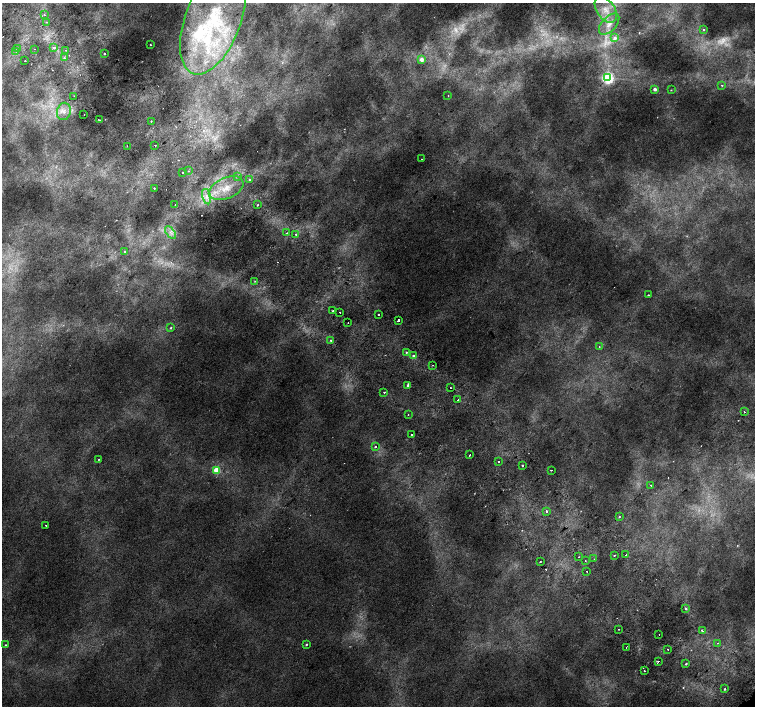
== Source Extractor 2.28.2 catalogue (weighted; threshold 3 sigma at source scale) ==
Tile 11 of 4 x 4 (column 3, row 3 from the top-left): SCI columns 3056-4560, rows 1606-3013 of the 6117 x 6089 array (HDU 1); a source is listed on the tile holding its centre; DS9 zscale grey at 2 x 2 block average (1 PNG px = mean of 2 x 2 image px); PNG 757 x 708 px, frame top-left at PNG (2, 3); each listed source drawn as its Kron ellipse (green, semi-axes under 4 px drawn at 4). Shown black and unused: <1% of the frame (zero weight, under 2 of 3 exposures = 3% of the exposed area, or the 3 px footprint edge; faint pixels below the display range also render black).
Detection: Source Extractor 2.28.2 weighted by HDU 2 'WHT'; one run over the whole footprint, this tile lists its part. Background 0.00604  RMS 0.0037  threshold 0.0168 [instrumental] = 3 sigma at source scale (4.5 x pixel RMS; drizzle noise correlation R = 1.50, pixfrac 1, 0.0396/0.0396 arcsec/px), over >= 5 px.
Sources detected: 105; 4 too faint to see at this stretch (2 x 2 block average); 4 cosmic-ray / hot-pixel residue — neither listed nor drawn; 3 inside a brighter listed object's ellipse — not listed separately; the other 94 listed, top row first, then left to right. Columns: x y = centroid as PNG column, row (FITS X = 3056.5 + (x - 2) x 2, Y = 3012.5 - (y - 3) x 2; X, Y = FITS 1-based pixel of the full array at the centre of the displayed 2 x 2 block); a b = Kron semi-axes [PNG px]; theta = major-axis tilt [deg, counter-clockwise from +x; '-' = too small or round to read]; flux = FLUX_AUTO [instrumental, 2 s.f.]
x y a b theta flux
606 10 14 9 -56 11
44 15 2 2 - 1.1
213 20 57 28 70 110
47 22 2 2 - 0.71
609 24 13 7 47 7.4
703 30 2 2 - 0.98
615 38 4 4 - 4.1
150 45 2 2 - 0.61
17 48 3 2 - 1.8
54 48 2 2 - 12
34 49 2 2 - 0.49
65 50 2 2 - 0.53
16 51 2 2 - 2.3
105 54 2 2 - 1.7
64 58 3 3 - 1.2
421 59 3 3 - 6.9
25 61 2 2 - 1.8
608 78 4 4 - 180
722 85 2 2 - 1.5
655 89 2 2 - 4.3
671 90 3 2 - 0.5
448 95 2 2 - 0.4
74 96 2 2 - 0.41
64 111 9 7 77 6.7
84 115 2 2 - 0.59
99 120 2 2 - 0.69
151 121 2 2 - 0.79
155 145 2 2 - 2.3
127 146 2 2 - 1.8
422 159 2 2 - 0.34
188 171 2 2 - 1.4
183 172 2 2 - 1.7
237 176 3 3 - 0.88
250 180 2 2 - 5.3
154 188 2 2 - 1.4
226 188 18 10 23 20
206 197 8 4 -75 4.6
258 204 2 2 - 1.3
175 205 2 2 - 0.36
170 232 7 4 -53 3.6
286 233 2 2 - 2.2
296 234 2 2 - 1.6
125 252 2 2 - 1.4
255 281 3 2 - 0.51
648 295 2 2 - 0.74
333 311 2 2 - 0.44
340 312 2 2 - 2
378 314 2 2 - 2.1
398 320 2 2 - 3.3
348 323 2 2 - 0.63
170 328 3 3 - 0.93
331 340 2 2 - 1.3
599 347 2 2 - 0.35
406 353 2 2 - 1.1
413 356 2 2 - 4.9
433 365 2 2 - 0.39
407 385 2 2 - 1.9
451 388 2 2 - 1.9
384 392 2 2 - 1.4
458 400 2 2 - 1.6
744 412 2 2 - 1.1
408 414 2 2 - 0.68
411 435 2 2 - 0.94
375 447 2 2 - 0.89
470 455 2 2 - 2.9
99 459 2 2 - 0.44
498 461 2 2 - 2.4
523 465 2 2 - 5.3
217 470 3 3 - 36
551 470 2 2 - 1.1
651 485 2 2 - 1
547 511 3 2 - 1.4
619 517 3 2 - 0.67
46 525 2 2 - 1.6
614 555 2 2 - 1.6
626 555 2 2 - 2.6
579 557 2 2 - 0.7
594 559 2 2 - 0.52
585 560 2 2 - 0.47
540 562 2 2 - 0.56
586 571 2 2 - 1.4
686 608 2 2 - 2.4
619 629 2 2 - 0.44
702 630 2 2 - 1.6
659 634 2 2 - 1.7
718 643 2 2 - 0.75
306 644 3 2 - 0.97
5 645 2 2 - 0.85
626 647 2 2 - 0.43
668 649 2 2 - 0.47
658 661 2 2 - 4.5
686 664 2 2 - 0.97
644 671 2 2 - 1.8
725 689 2 2 - 1.7
Diffuse or blended objects may show on this block-average render without a row.